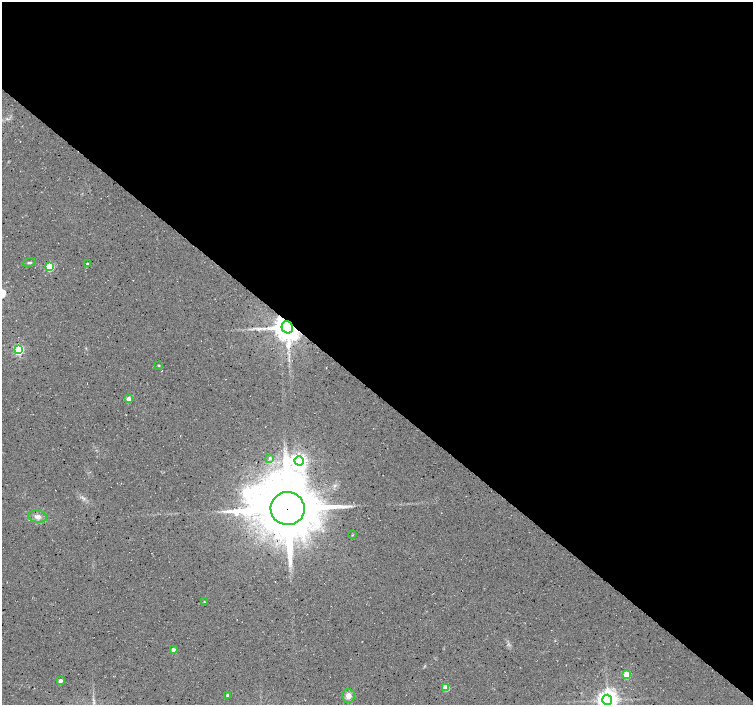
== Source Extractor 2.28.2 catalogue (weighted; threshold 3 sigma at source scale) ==
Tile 3 of 4 x 4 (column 3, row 1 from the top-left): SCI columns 3008-4508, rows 4452-5856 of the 6008 x 6025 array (HDU 1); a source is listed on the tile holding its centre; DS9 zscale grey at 2 x 2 block average (1 PNG px = mean of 2 x 2 image px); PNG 755 x 707 px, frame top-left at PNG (2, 2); each listed source drawn as its Kron ellipse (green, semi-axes under 4 px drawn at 4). Shown black and unused: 56% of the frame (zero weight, under 3 of 4 exposures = <1% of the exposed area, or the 3 px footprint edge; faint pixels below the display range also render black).
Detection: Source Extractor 2.28.2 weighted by HDU 2 'WHT'; one run over the whole footprint, this tile lists its part. Background 0.0552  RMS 0.0068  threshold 0.0305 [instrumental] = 3 sigma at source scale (4.5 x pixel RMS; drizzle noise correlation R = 1.50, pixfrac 1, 0.0396/0.0396 arcsec/px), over >= 5 px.
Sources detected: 23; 1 inside a brighter object's white glare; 2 long thin detections or spike segments (spike, bleed or trail) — neither listed nor drawn; the other 20 listed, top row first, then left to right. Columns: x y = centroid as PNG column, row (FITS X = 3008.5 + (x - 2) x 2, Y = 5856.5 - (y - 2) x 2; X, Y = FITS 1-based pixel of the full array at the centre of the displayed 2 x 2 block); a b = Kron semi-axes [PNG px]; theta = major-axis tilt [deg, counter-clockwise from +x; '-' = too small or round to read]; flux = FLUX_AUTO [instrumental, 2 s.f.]
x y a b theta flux
29 262 6 3 7 2.5
87 264 2 2 - 4.8
50 267 3 3 - 89
287 327 6 5 - 2900
19 350 4 3 - 170
158 365 2 2 - 1.9
128 399 3 3 - 20
270 458 3 3 - 2.6
299 461 4 4 - 560
288 508 17 16 - 14000
38 517 10 6 -8 8.7
352 535 3 2 - 0.9
204 602 2 2 - 1.5
173 650 3 2 - 7.1
627 675 3 3 - 54
60 681 3 2 - 8.4
446 687 3 3 - 44
227 695 2 2 - 3.6
348 696 7 6 - 11
607 700 5 5 - 1200
Overlapping masked pixels (flux is a lower limit): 2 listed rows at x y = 287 327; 288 508
Isophote crosses this tile's border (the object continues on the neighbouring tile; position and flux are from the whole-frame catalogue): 1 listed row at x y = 607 700
Diffuse or blended objects may show on this block-average render without a row.